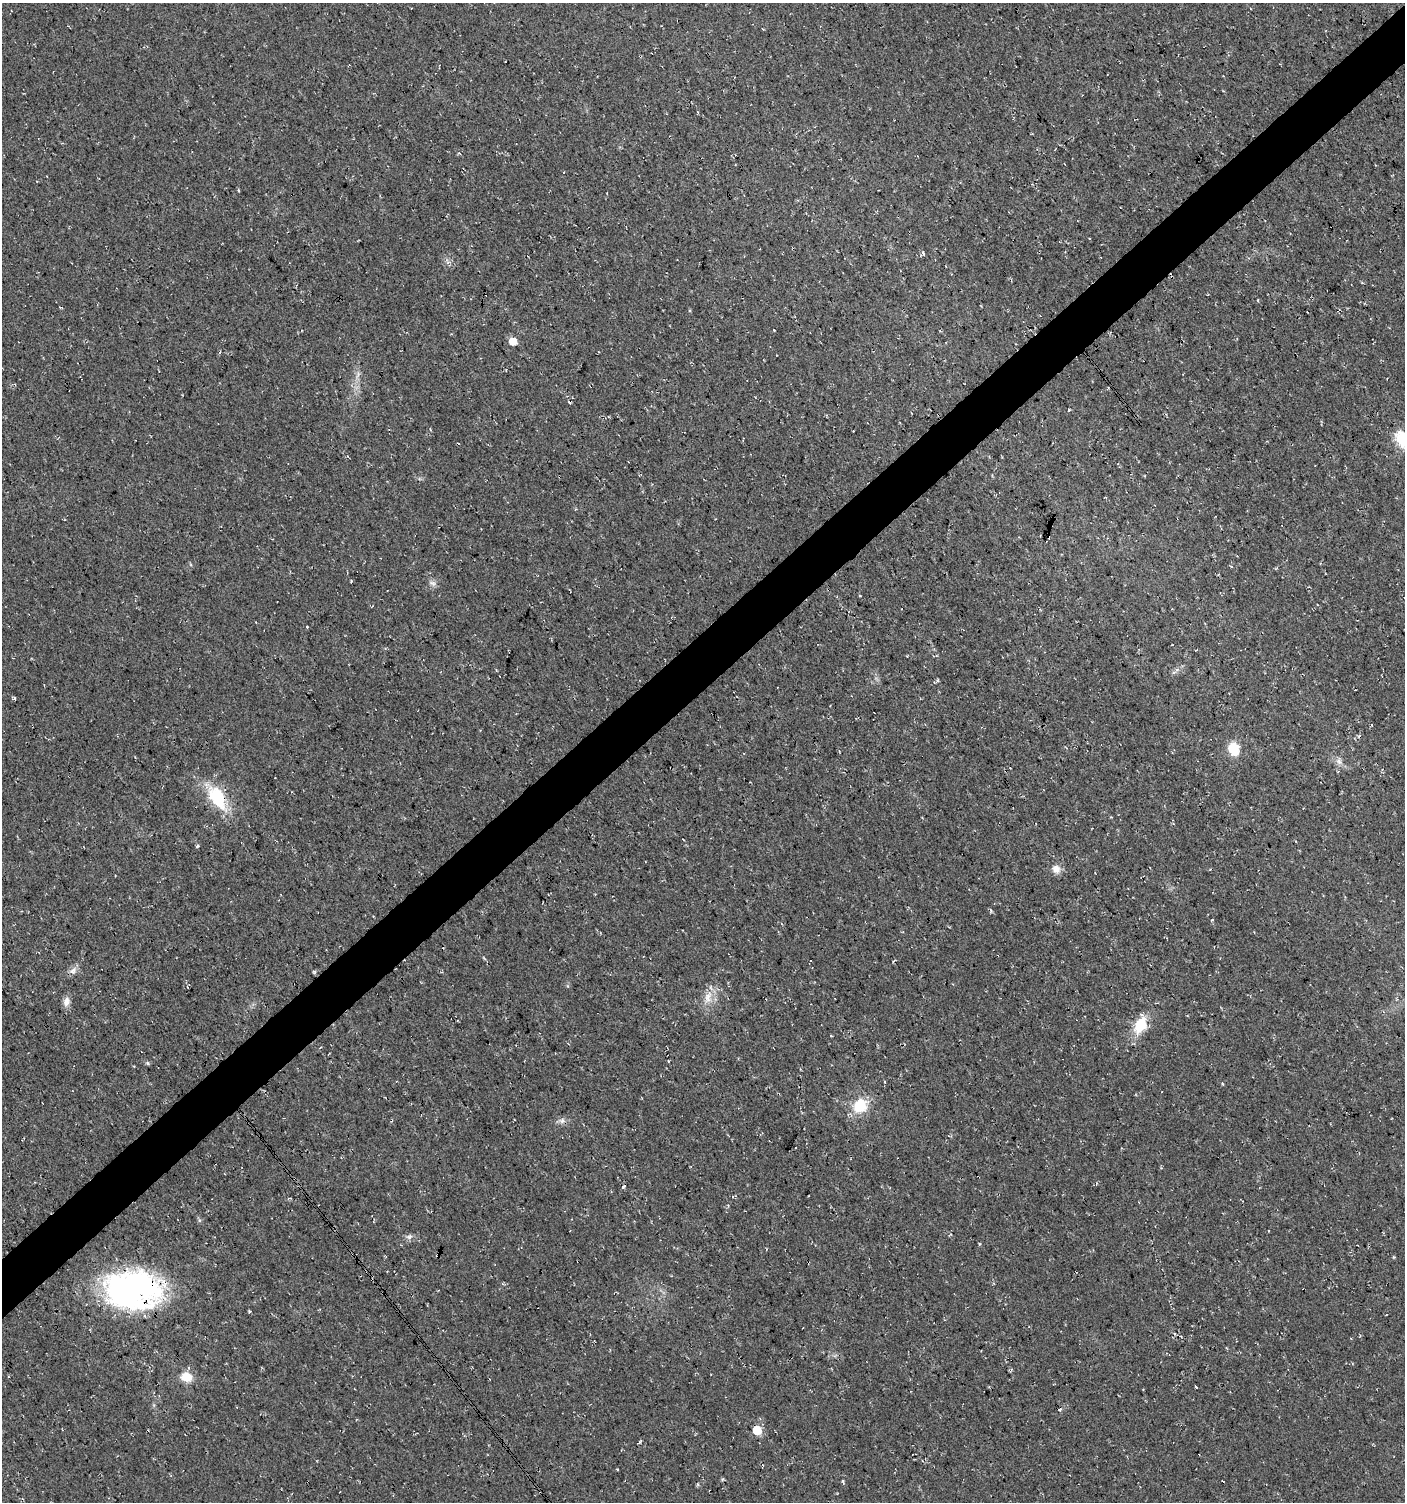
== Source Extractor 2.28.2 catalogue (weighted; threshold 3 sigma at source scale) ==
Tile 10 of 4 x 4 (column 2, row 3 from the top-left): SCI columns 1547-2949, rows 1505-3004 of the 5964 x 6007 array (HDU 1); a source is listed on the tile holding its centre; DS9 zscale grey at full resolution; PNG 1407 x 1504 px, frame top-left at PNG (2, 3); no overlay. Shown black and unused: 4% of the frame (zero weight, under 3 of 4 exposures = <1% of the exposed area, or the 3 px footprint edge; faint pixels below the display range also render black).
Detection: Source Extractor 2.28.2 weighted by HDU 2 'WHT'; one run over the whole footprint, this tile lists its part. Background 0.00915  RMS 0.0049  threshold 0.022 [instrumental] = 3 sigma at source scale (4.5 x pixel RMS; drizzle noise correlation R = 1.50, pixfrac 1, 0.0396/0.0396 arcsec/px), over >= 5 px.
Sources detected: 43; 7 cosmic-ray / hot-pixel residue — not listed; the other 36 listed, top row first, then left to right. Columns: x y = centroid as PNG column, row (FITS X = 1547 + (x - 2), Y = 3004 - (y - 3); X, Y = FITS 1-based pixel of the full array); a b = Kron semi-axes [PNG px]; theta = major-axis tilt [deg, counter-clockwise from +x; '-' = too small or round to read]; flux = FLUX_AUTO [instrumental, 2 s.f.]
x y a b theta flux
459 153 5 3 - 0.51
36 181 4 2 - 0.38
923 253 7 3 -46 0.7
448 262 6 6 - 1.4
513 341 5 5 - 9.7
1069 410 3 3 - 0.46
1402 439 26 15 -65 13
1231 566 5 3 - 0.38
307 627 3 3 - 0.4
1234 749 14 11 -74 10
1339 761 11 7 -71 2.4
217 798 32 17 -58 24
683 839 3 2 - 0.36
197 846 4 3 - 0.77
1056 869 11 10 - 3.7
73 970 12 8 53 2.7
187 987 5 3 - 0.46
708 997 19 9 73 5.9
66 1002 13 8 78 3.1
1140 1025 16 11 62 15
147 1063 5 5 - 0.72
134 1066 3 2 - 0.39
1223 1084 4 3 - 0.49
860 1106 14 13 - 16
562 1121 9 6 74 1.7
199 1220 6 4 -72 0.73
409 1237 9 6 36 1.6
979 1244 4 3 - 0.5
132 1290 56 37 0 140
249 1311 3 3 - 0.57
186 1377 11 9 -12 8.8
1196 1386 3 3 - 4.7
757 1430 6 6 - 15
639 1442 5 3 - 0.78
171 1476 4 3 - 0.47
723 1479 6 4 88 0.58
Overlapping masked pixels (flux is a lower limit): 2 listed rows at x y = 217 798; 132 1290
Isophote crosses this tile's border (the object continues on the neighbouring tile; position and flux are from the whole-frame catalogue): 1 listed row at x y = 1402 439
Unlisted compact peaks at least as high as the median listed source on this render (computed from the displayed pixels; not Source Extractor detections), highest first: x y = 1212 920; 991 911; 843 1481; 351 581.